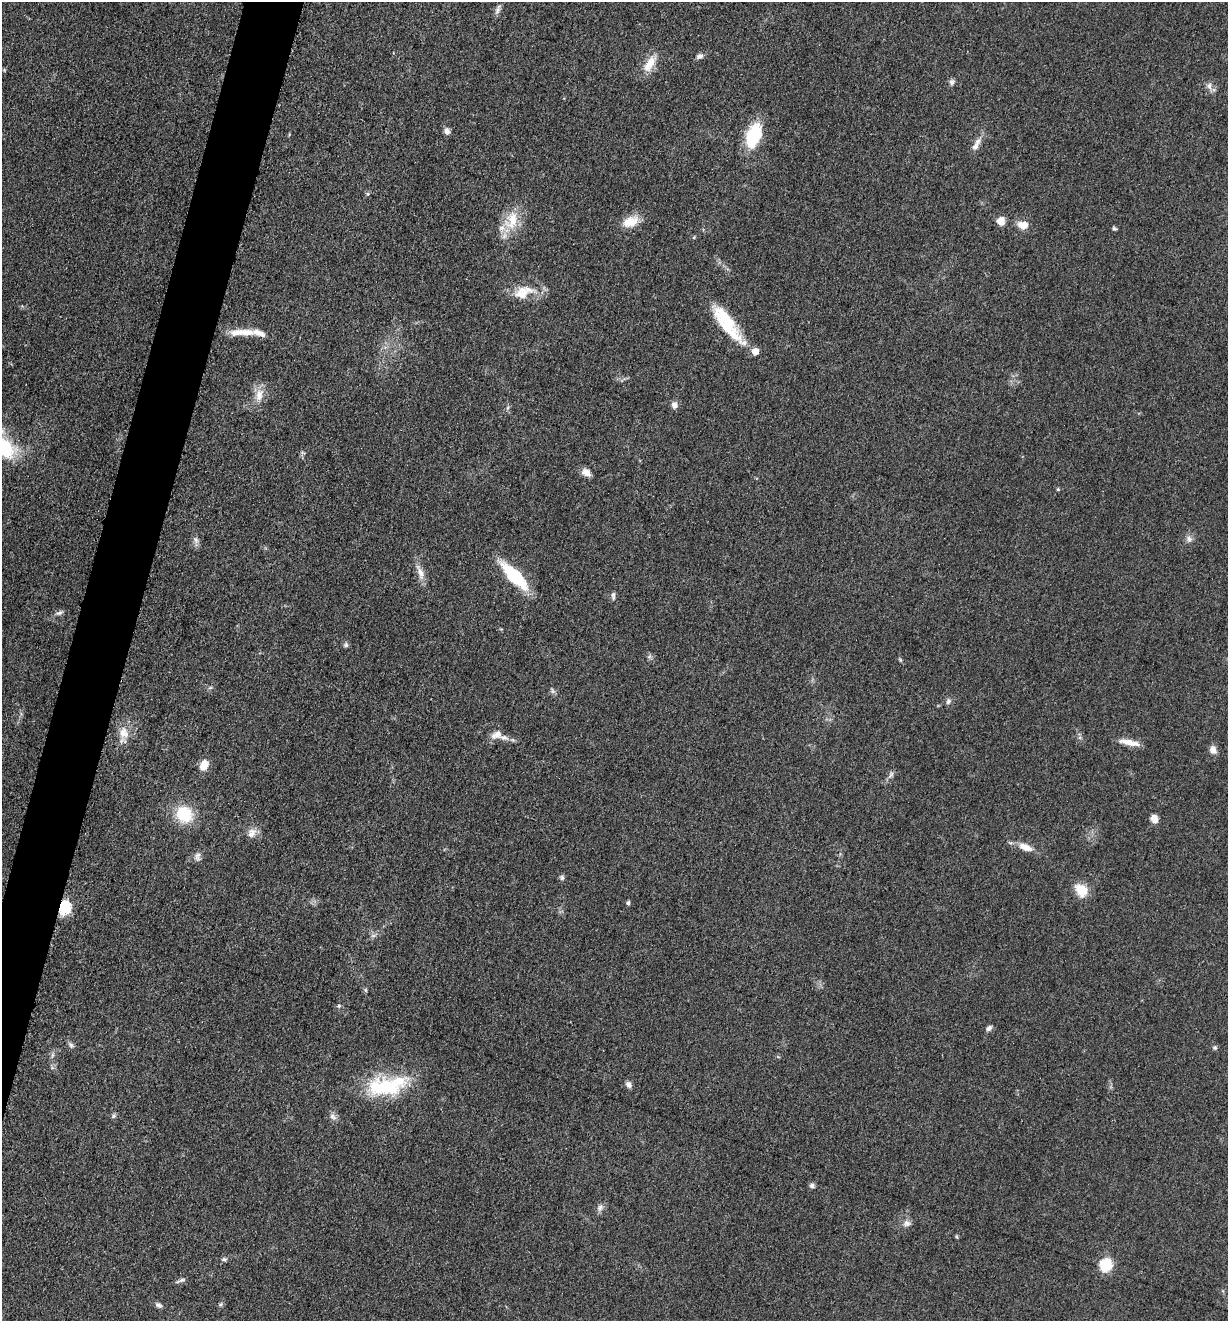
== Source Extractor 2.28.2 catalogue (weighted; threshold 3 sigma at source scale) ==
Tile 7 of 4 x 4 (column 3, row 2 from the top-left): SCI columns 2714-3939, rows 2649-3967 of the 5304 x 5292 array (HDU 1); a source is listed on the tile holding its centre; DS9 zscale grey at full resolution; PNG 1230 x 1323 px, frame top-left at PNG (2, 2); no overlay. Shown black and unused: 4% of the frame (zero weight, under 3 of 5 exposures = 1% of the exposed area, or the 3 px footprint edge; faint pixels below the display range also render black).
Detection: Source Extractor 2.28.2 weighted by HDU 2 'WHT'; one run over the whole footprint, this tile lists its part. Background 0.0509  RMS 0.0056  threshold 0.0251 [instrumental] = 3 sigma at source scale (4.5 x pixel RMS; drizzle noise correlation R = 1.50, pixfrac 1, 0.05/0.05 arcsec/px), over >= 5 px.
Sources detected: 71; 5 inside a brighter listed object's ellipse — not listed separately; the other 66 listed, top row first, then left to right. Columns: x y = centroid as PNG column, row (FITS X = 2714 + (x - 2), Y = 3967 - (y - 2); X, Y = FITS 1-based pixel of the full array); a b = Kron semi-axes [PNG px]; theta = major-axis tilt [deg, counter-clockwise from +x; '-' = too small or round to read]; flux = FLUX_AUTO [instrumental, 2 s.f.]
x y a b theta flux
498 9 15 5 68 2.2
700 56 10 6 25 2
650 64 26 11 58 8.9
952 82 8 7 - 1.8
1209 86 9 8 - 2.7
447 131 7 6 - 2.7
754 136 27 15 70 27
975 146 13 8 57 3.5
512 220 28 17 69 16
1001 221 10 8 65 4.7
630 222 18 11 20 9.9
1023 225 12 9 -4 5.9
1114 229 6 4 -49 0.96
694 237 5 3 - 0.54
522 293 22 18 27 12
727 324 51 14 -54 30
237 332 21 9 9 6.6
259 333 27 8 -15 5.4
259 395 20 10 80 6.9
674 405 7 6 - 3.2
5 448 32 23 -45 32
586 472 11 8 -34 4
1058 489 5 4 - 0.65
1189 539 10 7 -87 2.4
196 540 10 7 -69 2.1
420 573 23 8 -70 5.4
514 576 33 11 -46 35
613 596 11 5 90 1.5
59 613 11 6 20 1.8
346 645 6 6 - 1.3
553 691 8 5 -73 1.3
948 701 9 6 70 1.7
124 733 17 14 -81 7.7
504 738 20 7 -14 4.2
1129 742 26 7 -12 6.2
1213 750 10 8 -74 3.5
204 765 12 8 61 7.1
891 775 11 5 48 1.8
184 814 16 14 -45 23
1154 818 9 7 -75 4.4
252 833 14 10 59 4.1
1025 847 20 9 -22 6.3
197 857 12 8 77 2.4
562 878 7 5 -76 1.3
1081 890 17 12 -47 9.7
628 903 5 4 - 1.3
64 907 6 6 - 85
366 990 6 4 -71 0.67
339 1006 5 5 - 0.85
989 1028 9 6 38 1.7
71 1045 8 6 -74 1.6
1215 1048 6 5 - 1.1
52 1055 7 4 71 1.2
629 1085 8 6 -55 2.1
385 1087 48 23 -1 39
114 1116 7 5 47 1.2
333 1117 11 7 -33 2.3
812 1186 7 6 - 1.5
600 1207 11 6 64 2.2
907 1223 10 9 - 2.7
957 1237 6 3 -71 0.62
224 1259 7 5 -1 1.1
1106 1265 6 6 - 61
181 1280 14 4 22 1.5
221 1304 6 4 71 0.91
158 1305 10 6 -27 1.7
Overlapping masked pixels (flux is a lower limit): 1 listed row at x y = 64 907
Isophote crosses this tile's border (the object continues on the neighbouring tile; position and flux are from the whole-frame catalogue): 1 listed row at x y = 5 448